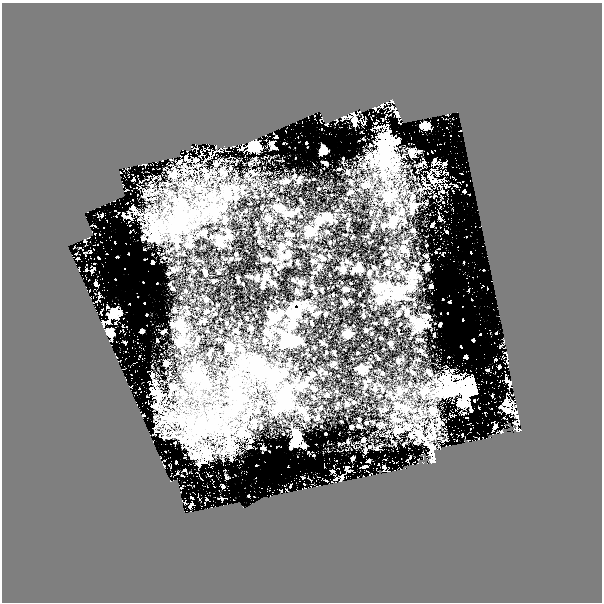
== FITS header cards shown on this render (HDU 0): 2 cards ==
NAXIS1  =                  600 / length of data axis 1
NAXIS2  =                  600 / length of data axis 2

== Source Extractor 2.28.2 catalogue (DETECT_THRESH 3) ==
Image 600 x 600 px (HDU 0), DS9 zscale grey, 1 PNG px = 1 image px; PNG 604 x 604 px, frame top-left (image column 1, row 600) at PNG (2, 3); no overlay
Background 0.0541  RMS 0.0067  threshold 0.0201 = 3 sigma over >= 5 px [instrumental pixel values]
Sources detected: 444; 1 with non-positive FLUX_AUTO (blend fragments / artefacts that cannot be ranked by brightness) is not listed; the other 443 listed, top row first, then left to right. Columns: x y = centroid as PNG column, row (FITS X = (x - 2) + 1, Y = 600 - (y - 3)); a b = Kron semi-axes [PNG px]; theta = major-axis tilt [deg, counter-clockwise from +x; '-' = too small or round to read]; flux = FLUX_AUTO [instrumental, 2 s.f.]
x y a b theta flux
392 101 3 2 - 0.43
381 105 3 2 - 0.34
392 107 3 3 - 0.84
397 113 5 3 - 1.6
343 118 5 3 - 0.59
354 119 7 4 -85 6.7
327 124 3 2 - 0.36
424 126 5 4 - 62
447 127 3 2 - 1.3
395 136 5 2 - 0.24
385 140 16 13 -72 8.6
397 140 8 7 - 2
306 143 3 3 - 0.62
370 145 3 3 - 0.56
254 146 5 5 - 120
215 147 4 2 - 0.31
223 147 6 3 31 0.51
272 147 6 4 87 5.1
197 148 4 2 - 0.27
276 148 3 2 - 0.65
323 149 4 4 - 41
419 151 2 2 - 0.25
210 152 4 2 - 0.44
215 152 6 3 46 0.48
412 152 5 4 - 3.7
428 153 3 2 - 0.86
186 158 5 4 - 0.81
385 158 34 16 -71 13
396 159 8 6 20 1.8
434 160 6 4 80 4
440 160 6 2 74 1.4
180 161 4 3 - 0.52
216 163 6 3 -83 0.9
325 163 6 3 -24 1.5
445 164 6 2 59 0.54
421 165 6 5 - 0.57
382 167 7 7 - 1.6
339 169 2 2 - 0.33
395 169 8 6 84 1.8
432 169 4 3 - 0.27
205 170 5 5 - 0.94
221 171 6 5 - 0.97
252 171 5 4 - 0.53
121 172 3 3 - 4.6
347 172 3 3 - 1.1
446 172 6 3 -10 0.73
437 173 5 3 - 0.97
174 174 14 10 78 3.4
384 174 6 6 - 1.2
431 175 6 4 -37 0.65
207 176 6 5 - 2.1
294 176 3 3 - 0.71
134 179 3 3 - 0.84
286 180 9 5 9 1.2
299 181 4 3 - 1.1
351 181 3 3 - 0.39
433 181 7 5 4 3.7
167 184 4 3 - 0.49
186 184 6 5 - 0.91
366 185 7 5 10 2.6
466 185 3 2 - 1.6
456 186 3 2 - 0.88
197 187 6 5 - 1
235 189 6 6 - 1.1
421 189 4 3 - 0.35
227 190 7 6 - 1.8
443 191 3 3 - 0.89
464 191 3 3 - 0.84
243 192 5 3 - 0.4
170 194 6 5 - 0.83
271 194 3 3 - 0.47
210 195 7 6 - 2.2
227 197 13 13 - 4.3
235 197 5 5 - 1.2
388 197 4 4 - 9.9
413 197 5 4 - 0.99
175 200 8 6 -77 2.3
128 203 2 2 - 0.43
182 204 11 6 42 3.5
414 205 5 4 - 3.2
275 206 4 4 - 0.92
221 207 7 6 - 2.4
280 207 5 4 - 3
133 208 5 4 - 3
297 209 3 3 - 1.2
403 209 8 5 77 1
177 211 7 7 - 3
214 211 6 5 - 7.7
371 212 3 3 - 0.34
193 213 7 6 - 3.5
205 213 8 7 - 2.8
292 213 5 5 - 1
286 214 4 4 - 3.5
123 215 4 3 - 0.81
327 215 9 4 -19 4.2
102 216 3 3 - 0.72
130 218 5 2 - 0.49
268 218 5 4 - 3.1
439 218 3 2 - 0.42
178 219 10 7 -23 4
183 219 11 8 87 4.8
215 219 6 5 - 0.91
225 220 6 4 74 1.7
319 220 4 4 - 7.1
331 220 4 4 - 2.7
393 220 6 4 76 6.2
256 223 3 3 - 0.48
179 225 13 9 -40 9
348 225 3 2 - 0.44
384 225 4 4 - 1.4
153 226 9 9 - 4.2
373 226 5 4 - 0.58
432 226 3 3 - 1.7
172 229 7 6 - 4.9
413 230 3 3 - 0.69
311 231 5 4 - 16
446 231 2 2 - 0.47
327 232 3 2 - 0.51
204 233 7 4 33 1.5
288 234 9 3 -6 1.3
173 235 6 6 - 1.3
230 236 5 5 - 2
157 237 10 6 -61 4.7
143 238 3 3 - 0.7
219 239 7 4 -79 5.7
177 240 7 6 - 2.3
85 241 3 2 - 0.46
259 241 3 3 - 0.31
289 242 5 4 - 0.67
190 245 6 5 - 1.9
222 245 5 5 - 1.2
177 246 5 4 - 0.74
281 247 6 4 83 3.4
303 247 3 3 - 0.62
382 247 3 2 - 0.28
457 247 2 2 - 0.51
403 248 9 6 -73 2.7
90 252 2 2 - 0.35
436 252 3 3 - 0.44
76 254 2 2 - 0.23
236 254 3 3 - 0.61
385 254 3 3 - 0.42
282 256 9 5 19 1.6
288 256 5 4 - 2.3
320 256 6 5 - 0.99
426 256 3 3 - 0.51
117 257 3 2 - 0.41
79 258 3 3 - 0.86
98 258 3 2 - 0.4
265 259 5 4 - 1.8
274 261 4 4 - 1.3
313 261 4 3 - 1.7
346 261 4 4 - 0.76
153 262 3 3 - 1.5
387 262 4 4 - 1.8
359 265 3 3 - 0.84
319 266 4 3 - 1.4
373 267 4 3 - 0.49
398 267 5 4 - 1.7
427 267 4 4 - 8
278 268 4 4 - 0.87
173 269 5 4 - 1.1
343 269 4 4 - 2.9
357 269 6 5 - 3.3
79 270 4 3 - 7.6
86 270 3 3 - 0.72
92 270 6 2 57 0.57
483 270 2 2 - 0.33
205 272 7 3 -70 1.4
369 273 5 3 - 1.1
168 274 3 2 - 0.35
276 274 3 3 - 0.37
412 275 7 5 75 5.4
265 277 4 4 - 4
257 278 4 3 - 1.7
213 281 3 3 - 0.76
272 282 4 4 - 1.1
301 282 4 4 - 2.5
412 282 5 4 - 2.2
263 283 4 3 - 0.57
96 284 4 3 - 3.3
169 284 2 2 - 0.3
377 284 9 5 -71 1.4
388 284 6 5 - 1.2
483 285 3 2 - 5.2
312 286 4 3 - 0.84
431 286 4 4 - 1.5
263 287 4 3 - 1.2
383 287 7 6 - 2
410 287 4 4 - 4.1
172 288 3 3 - 0.59
345 289 5 4 - 2
377 289 4 4 - 6.7
487 289 3 2 - 1.6
186 290 4 3 - 0.49
296 290 4 4 - 0.98
399 292 8 7 - 8
387 294 6 6 - 3.5
99 296 4 3 - 3.2
397 297 11 6 -11 2.1
406 298 7 4 -18 0.77
206 299 4 4 - 2
443 299 2 2 - 0.29
380 300 7 5 74 4.4
96 301 3 3 - 3.2
450 302 3 2 - 0.66
345 303 4 3 - 1.2
107 306 3 3 - 0.79
310 308 9 6 -74 1.5
406 311 7 4 88 0.87
114 312 5 5 - 93
206 312 7 3 36 0.68
280 313 12 5 72 2.4
295 313 23 14 65 9
447 313 2 2 - 0.27
317 314 6 4 28 0.78
326 314 3 3 - 0.38
398 314 4 3 - 0.71
147 315 2 2 - 0.44
269 315 4 4 - 1.3
426 316 7 3 -12 1.9
273 319 10 7 73 7.5
412 319 5 5 - 1.9
463 320 2 2 - 0.34
204 321 6 4 15 1.2
108 322 4 3 - 2.2
226 323 3 3 - 0.34
293 323 5 4 - 3.3
311 323 4 3 - 0.57
386 323 5 4 - 0.57
172 324 4 4 - 3
179 324 8 6 60 8
440 324 4 3 - 1.1
103 325 6 3 -87 1.2
420 325 5 4 - 23
429 326 4 4 - 0.62
290 327 6 5 - 2.9
251 328 4 3 - 0.72
279 330 6 6 - 1.3
366 330 3 3 - 0.9
142 331 4 4 - 6.8
164 331 6 3 38 1.3
183 331 12 5 15 1.4
235 331 6 4 -21 1.1
110 332 6 6 - 14
348 334 5 4 - 9.9
269 335 7 5 -23 3.2
434 335 3 2 - 0.5
480 335 2 2 - 0.38
285 336 11 9 20 6
198 338 6 4 86 0.6
381 338 3 2 - 0.5
157 340 3 2 - 0.47
264 340 5 4 - 0.58
422 340 5 3 - 0.36
473 340 3 3 - 0.56
294 341 7 5 34 9.9
125 342 3 2 - 0.59
181 342 7 5 62 11
390 343 4 3 - 2.4
282 345 5 4 - 3.2
461 346 3 2 - 0.42
231 348 7 5 -87 3.3
242 349 12 5 -44 1.7
421 350 4 4 - 0.69
183 351 4 4 - 0.46
505 353 3 3 - 1.4
209 354 4 4 - 0.74
466 357 4 3 - 3.5
378 359 3 2 - 0.32
398 360 4 4 - 0.79
496 360 3 3 - 0.73
239 361 7 7 - 2
166 363 5 4 - 3.7
334 363 4 3 - 1.3
259 364 7 6 - 6.2
499 366 3 3 - 0.68
195 367 12 6 -70 2.4
250 368 12 10 -25 5.1
362 369 4 4 - 12
321 370 5 4 - 0.53
488 370 3 3 - 0.88
258 371 5 5 - 16
428 371 5 4 - 0.86
284 372 6 5 - 2.8
383 373 4 3 - 0.93
200 374 7 7 - 2.6
430 374 4 3 - 0.64
151 375 5 3 - 0.84
312 375 5 5 - 2
190 377 7 6 - 4.2
275 377 6 5 - 33
238 380 11 8 41 3.6
296 380 8 5 12 1
233 381 9 7 -3 3.4
468 381 14 11 2 3.8
506 381 4 3 - 1.2
150 384 3 3 - 0.93
204 384 9 7 -28 4.6
305 384 8 5 -20 1.8
271 386 12 7 -42 3
299 386 8 5 -15 2.5
366 386 5 4 - 0.55
171 387 4 4 - 2.8
313 388 5 4 - 1.3
457 388 23 7 -42 9.4
151 389 3 3 - 0.24
375 389 5 4 - 0.93
448 389 25 15 30 11
238 390 10 8 -50 2.8
285 390 20 9 34 6.3
399 390 4 4 - 3.9
425 391 7 5 -33 2.6
470 391 12 8 -14 3.5
152 392 4 4 - 1.3
157 392 5 5 - 1.7
181 392 9 5 77 1.5
229 392 7 6 - 1.8
289 395 7 5 -88 2.7
327 395 5 3 - 0.35
160 396 10 8 -83 3.1
235 396 5 5 - 4.7
492 396 2 2 - 0.41
241 398 11 7 35 2.7
392 398 5 3 - 0.43
474 400 3 3 - 0.68
181 401 5 4 - 0.63
284 402 9 5 -45 27
354 402 4 3 - 0.59
346 403 5 4 - 0.52
396 403 5 5 - 0.77
506 403 4 4 - 21
461 404 8 6 -12 16
152 406 5 3 - 1.7
235 406 11 7 79 6.1
241 406 7 7 - 1.5
336 407 4 2 - 0.29
397 407 6 6 - 1.4
500 407 3 3 - 1.8
479 408 3 3 - 17
277 409 6 6 - 1.4
385 409 5 4 - 0.55
406 409 6 5 - 2.7
219 410 7 6 - 1.7
257 410 7 5 83 0.82
300 410 8 7 - 1.5
432 410 5 5 - 2.7
275 411 9 7 -76 1.7
507 411 5 4 - 21
212 412 8 6 -12 1.5
485 412 3 3 - 1.8
231 413 10 7 26 4.1
304 413 6 5 - 1.2
248 414 5 5 - 1.2
210 415 8 8 - 2.3
142 416 2 2 - 0.53
216 418 8 8 - 2.5
244 418 5 4 - 2.5
306 418 5 5 - 1.5
317 418 6 4 61 0.57
467 418 2 2 - 0.5
171 419 9 4 81 1.4
359 419 3 2 - 0.36
395 419 8 6 -14 1.6
203 420 7 7 - 3.1
188 421 12 6 80 2.6
254 421 7 5 -89 1.5
234 423 6 5 - 0.91
439 424 8 5 69 0.99
517 424 5 3 - 0.86
199 426 13 8 -59 6
254 426 5 4 - 0.92
358 426 3 2 - 0.35
495 426 4 3 - 4.2
211 427 12 9 -67 4.8
351 427 3 3 - 0.8
154 428 3 2 - 0.55
408 428 10 4 -32 1.1
517 429 6 3 -36 0.92
196 430 9 6 -40 2.5
399 430 6 5 - 3.2
417 431 8 6 60 1.5
227 432 8 7 - 2.5
241 432 12 7 89 3
297 432 8 6 -21 3.2
501 432 3 3 - 0.7
325 434 3 3 - 1
247 435 6 6 - 1.5
420 435 6 5 - 3.1
463 435 3 2 - 0.52
411 436 4 4 - 1.5
431 437 8 7 - 1.5
479 438 3 2 - 2.7
297 439 4 4 - 23
364 439 3 3 - 0.74
182 440 10 6 -48 2.3
250 441 3 3 - 1.2
347 441 3 2 - 0.32
175 443 3 2 - 0.56
229 443 11 8 -70 3.6
294 443 6 4 53 25
415 443 3 2 - 0.31
191 444 9 7 -57 3
304 446 4 4 - 9.2
182 447 3 2 - 0.4
249 447 3 2 - 0.38
263 448 5 3 - 0.59
432 448 7 4 -36 6.5
232 449 8 6 -1 1.8
365 451 5 2 - 0.68
206 454 9 5 -86 3.1
197 455 6 6 - 2.9
313 455 2 2 - 0.48
353 458 4 3 - 2.2
410 458 4 3 - 15
432 458 13 5 -77 2.7
231 459 4 3 - 1.3
369 460 3 3 - 1.5
176 462 3 3 - 0.65
203 462 3 2 - 0.44
199 465 4 3 - 1.2
378 465 2 2 - 0.35
366 466 4 3 - 9.5
384 467 5 3 - 1.7
346 468 4 3 - 1.2
185 470 4 3 - 1.1
333 471 3 2 - 0.73
349 471 3 3 - 1.7
177 473 3 2 - 0.25
342 476 4 3 - 1.8
226 477 3 2 - 0.27
336 479 3 3 - 0.88
326 481 2 2 - 0.3
341 481 2 2 - 0.3
223 486 3 3 - 2.9
290 486 5 3 - 31
214 487 2 2 - 1.3
181 488 3 3 - 11
248 496 2 2 - 0.32
191 498 3 3 - 4.7
206 499 2 2 - 0.32
222 499 3 2 - 0.49
191 505 5 3 - 0.96
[1 non-positive-flux detection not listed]